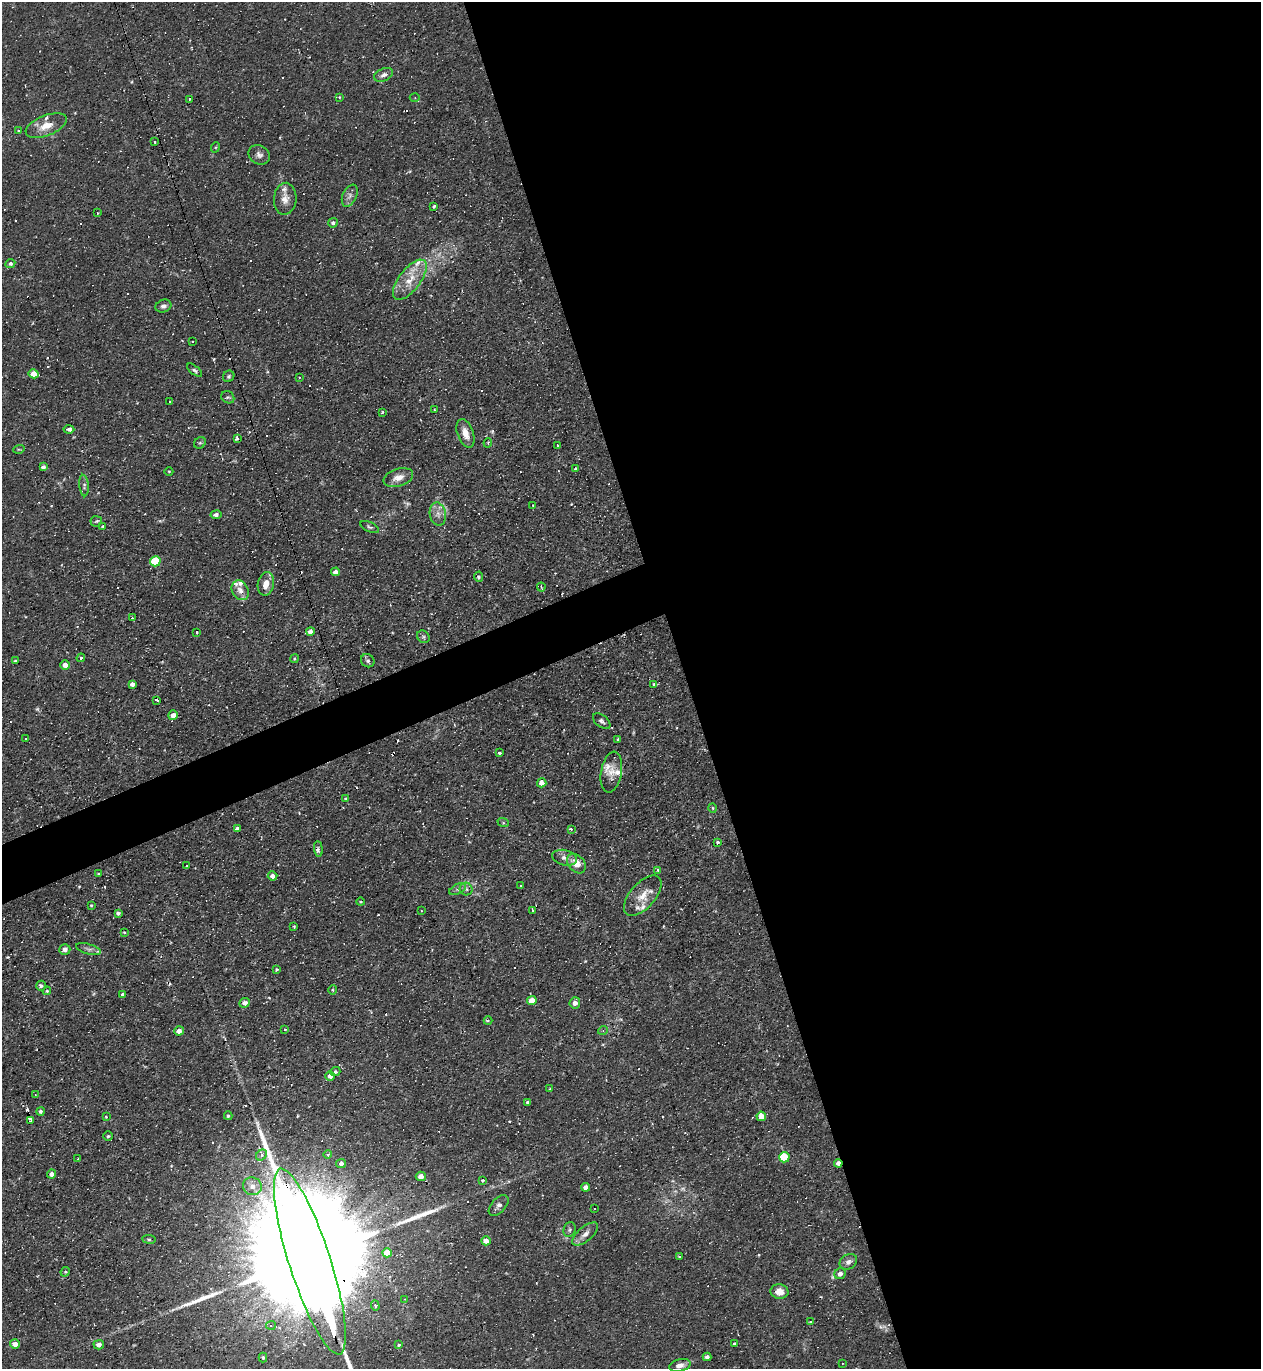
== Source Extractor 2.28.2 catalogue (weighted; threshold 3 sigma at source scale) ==
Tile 8 of 4 x 4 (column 4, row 2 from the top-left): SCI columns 3921-5179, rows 2735-4101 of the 5452 x 5468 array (HDU 1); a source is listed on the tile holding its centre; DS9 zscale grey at full resolution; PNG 1263 x 1371 px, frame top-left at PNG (2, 2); each listed source drawn as its Kron ellipse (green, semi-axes under 4 px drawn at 4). Shown black and unused: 48% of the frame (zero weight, under 2 of 3 exposures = <1% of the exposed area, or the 3 px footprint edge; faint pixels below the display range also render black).
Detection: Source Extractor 2.28.2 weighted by HDU 2 'WHT'; one run over the whole footprint, this tile lists its part. Background 0.0324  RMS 0.0034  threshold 0.0155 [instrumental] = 3 sigma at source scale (4.5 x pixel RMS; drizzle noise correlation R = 1.50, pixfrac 1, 0.05/0.05 arcsec/px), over >= 5 px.
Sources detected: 215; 5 too faint to see at this stretch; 41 cosmic-ray / hot-pixel residue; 3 long thin detections or spike segments (spike, bleed or trail) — neither listed nor drawn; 12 inside a brighter listed object's ellipse — not listed separately; the other 154 listed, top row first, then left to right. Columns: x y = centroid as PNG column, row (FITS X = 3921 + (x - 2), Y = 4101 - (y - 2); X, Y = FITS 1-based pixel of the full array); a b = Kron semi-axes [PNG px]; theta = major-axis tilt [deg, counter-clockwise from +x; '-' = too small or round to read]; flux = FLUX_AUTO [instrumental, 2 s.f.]
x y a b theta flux
383 75 10 6 24 1.4
339 97 3 3 - 0.39
415 98 5 3 - 0.4
189 99 3 2 - 0.41
46 126 22 10 21 4.7
19 131 4 2 - 0.28
154 142 3 2 - 0.54
216 147 5 3 - 0.34
259 155 11 9 -31 1.6
350 196 11 7 65 1.5
285 199 16 11 85 3
434 206 3 3 - 0.4
97 213 3 2 - 0.38
333 223 5 4 - 0.82
10 263 5 4 - 0.79
410 280 24 10 52 6.3
163 306 8 6 19 1.1
192 341 3 2 - 0.36
194 370 9 4 -40 0.75
34 374 5 4 - 4.3
229 376 6 5 - 0.61
299 377 2 2 - 0.39
228 397 7 6 - 0.65
170 402 3 2 - 0.33
435 410 3 2 - 0.29
382 412 3 2 - 0.39
69 429 5 3 - 1.6
465 433 15 8 -70 3.6
237 438 3 3 - 2.1
200 443 6 5 - 0.57
488 443 5 4 - 0.4
557 445 3 2 - 0.25
19 449 6 3 17 0.36
43 467 4 4 - 1.2
575 469 3 3 - 0.56
169 471 4 3 - 0.25
398 478 15 8 17 3.3
84 485 11 4 -84 0.94
533 506 4 3 - 0.65
438 514 11 8 -80 2.1
216 515 6 4 10 0.97
96 521 5 5 - 0.5
103 526 3 2 - 0.48
370 527 10 5 -25 0.69
155 561 5 5 - 15
335 572 4 4 - 1.7
479 577 5 4 - 0.65
266 584 12 8 79 3.1
541 587 4 4 - 0.36
240 590 10 8 -61 2
132 618 4 3 - 0.34
310 631 4 4 - 1.5
196 632 3 3 - 0.99
423 637 7 5 -46 0.71
81 658 4 4 - 0.56
294 659 4 3 - 0.33
15 661 3 3 - 0.44
368 661 7 6 - 0.86
65 665 5 4 - 2.2
132 684 4 4 - 1.5
654 684 3 3 - 0.53
157 700 3 3 - 0.86
173 715 5 4 - 2.3
602 721 10 6 -39 1
26 739 3 3 - 0.72
618 740 3 3 - 0.71
499 753 3 2 - 0.4
611 772 20 10 80 3.3
542 783 4 4 - 2.3
346 798 4 3 - 0.34
713 808 5 3 - 0.34
503 822 6 4 -20 0.46
237 829 4 4 - 1.4
571 829 3 3 - 1.5
717 842 4 3 - 0.56
318 849 8 4 -84 0.79
565 858 12 7 -13 1.7
576 863 11 8 -49 3.3
187 865 2 2 - 0.28
658 871 4 3 - 1.1
98 874 3 2 - 0.3
272 876 5 4 - 1.6
520 885 3 2 - 0.47
458 889 9 5 27 0.84
466 889 6 6 - 0.89
643 896 24 12 49 4.8
360 902 4 2 - 0.27
91 905 3 3 - 0.29
532 910 3 2 - 0.26
421 911 3 2 - 0.35
118 913 4 3 - 0.7
294 926 3 2 - 0.33
124 932 4 3 - 0.29
65 949 5 5 - 1.8
89 949 13 5 -15 1.1
276 969 4 3 - 0.41
41 986 5 5 - 0.91
332 990 5 3 - 0.36
47 991 4 4 - 0.35
123 995 4 3 - 1.2
532 1000 5 4 - 3.4
245 1003 5 5 - 1.8
575 1003 5 5 - 1.3
488 1021 4 2 - 0.34
285 1030 3 2 - 0.4
603 1030 5 3 - 0.34
179 1031 5 4 - 2
335 1072 5 4 - 0.79
330 1076 5 5 - 2
550 1089 4 3 - 0.34
35 1095 3 3 - 0.27
528 1102 3 3 - 0.56
40 1111 4 4 - 0.7
228 1116 4 3 - 0.48
761 1116 5 4 - 4.3
106 1117 3 2 - 0.4
31 1121 3 3 - 39
108 1136 4 4 - 0.46
327 1154 4 4 - 1
261 1155 6 5 - 1.1
784 1157 5 5 - 12
78 1159 2 2 - 0.38
341 1163 5 4 - 1.1
838 1163 4 4 - 1.5
52 1174 4 4 - 1.6
421 1176 5 4 - 2.6
483 1180 3 3 - 0.68
252 1186 9 8 - 2.4
586 1187 4 4 - 1.7
499 1205 12 7 48 1.5
594 1209 3 3 - 1.5
570 1230 8 6 73 0.79
585 1234 16 7 40 2.3
149 1239 7 3 -8 0.46
486 1241 5 4 - 2.3
387 1253 5 4 - 6.5
679 1257 3 3 - 0.37
310 1262 97 21 -72 32000
848 1262 9 7 32 1.4
65 1272 5 4 - 0.39
840 1274 6 5 - 1.9
779 1292 9 7 -9 3.3
405 1299 3 2 - 0.23
375 1306 5 4 - 0.56
810 1322 3 3 - 1.6
271 1325 5 4 - 0.53
15 1344 5 4 - 2.1
734 1344 4 3 - 0.82
99 1345 5 4 - 1.7
399 1345 3 3 - 0.74
707 1357 4 4 - 1.1
263 1358 5 4 - 0.49
842 1363 3 2 - 0.37
680 1365 11 6 14 1.8
Overlapping masked pixels (flux is a lower limit): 3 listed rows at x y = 31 1121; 838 1163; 310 1262